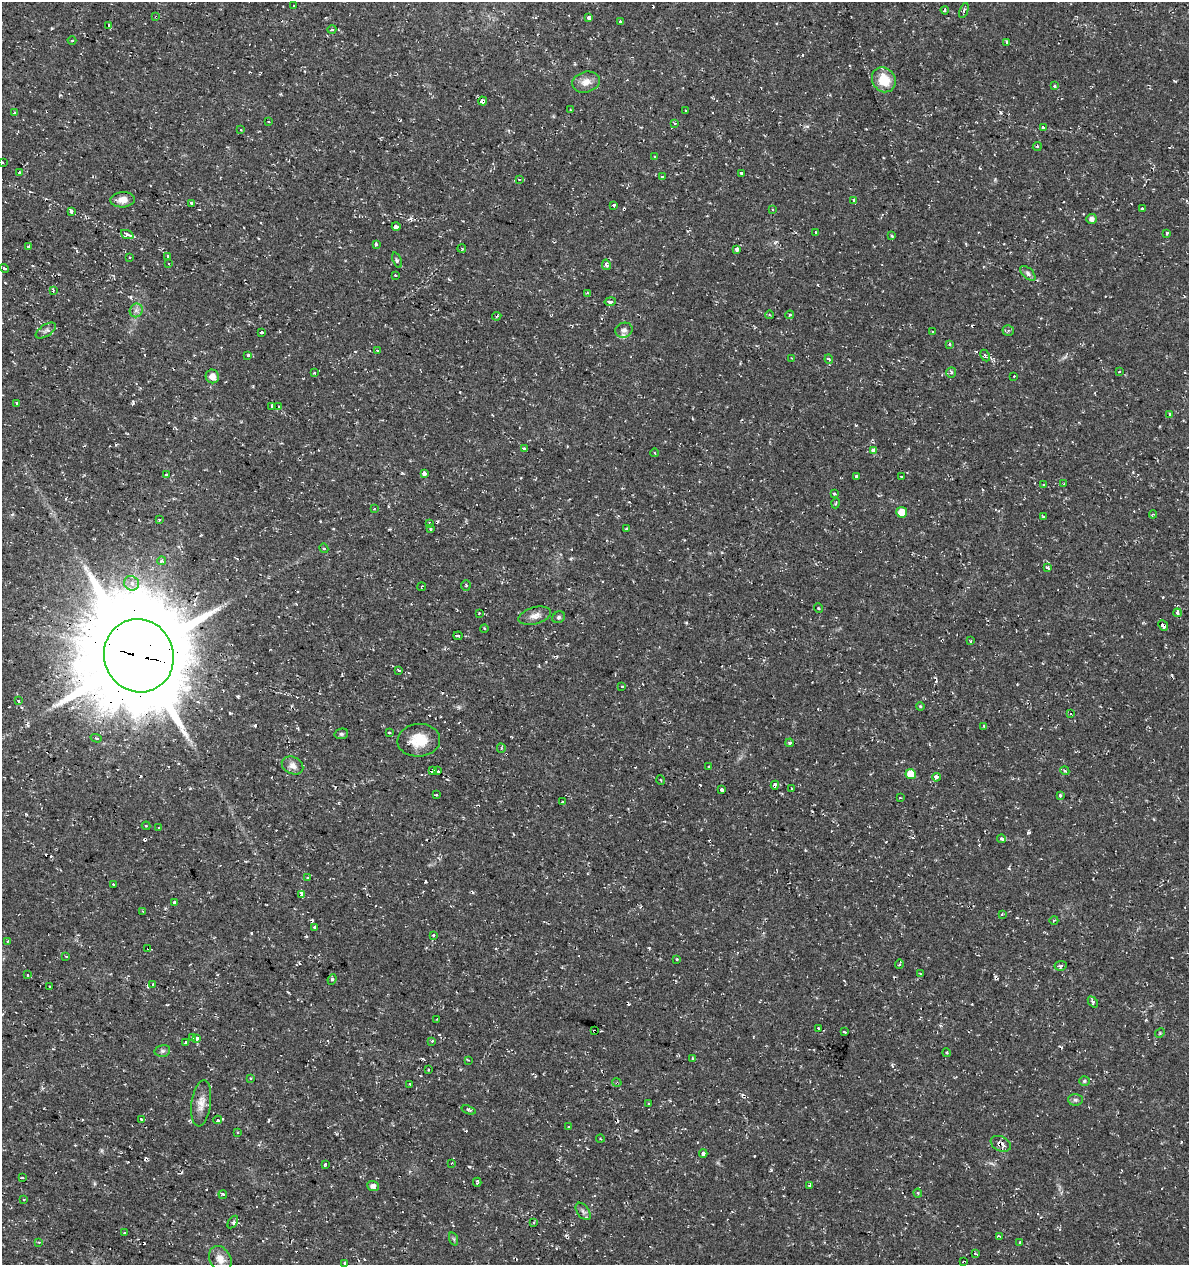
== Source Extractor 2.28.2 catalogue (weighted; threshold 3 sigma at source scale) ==
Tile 11 of 4 x 4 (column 3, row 3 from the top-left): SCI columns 2655-3841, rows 1264-2526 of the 5249 x 5063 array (HDU 1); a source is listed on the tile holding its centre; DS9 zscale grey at full resolution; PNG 1191 x 1267 px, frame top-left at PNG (2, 2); each listed source drawn as its Kron ellipse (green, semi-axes under 4 px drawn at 4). Shown black and unused: <1% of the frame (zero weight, under 2 of 3 exposures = <1% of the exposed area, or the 3 px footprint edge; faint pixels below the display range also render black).
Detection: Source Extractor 2.28.2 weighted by HDU 2 'WHT'; one run over the whole footprint, this tile lists its part. Background 0.0333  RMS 0.0042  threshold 0.0187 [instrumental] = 3 sigma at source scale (4.5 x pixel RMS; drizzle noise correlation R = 1.50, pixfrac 1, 0.0396/0.0396 arcsec/px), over >= 5 px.
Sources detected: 277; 1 too faint to see at this stretch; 1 inside a brighter object's white glare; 58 cosmic-ray / hot-pixel residue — neither listed nor drawn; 1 inside a brighter listed object's ellipse — not listed separately; the other 216 listed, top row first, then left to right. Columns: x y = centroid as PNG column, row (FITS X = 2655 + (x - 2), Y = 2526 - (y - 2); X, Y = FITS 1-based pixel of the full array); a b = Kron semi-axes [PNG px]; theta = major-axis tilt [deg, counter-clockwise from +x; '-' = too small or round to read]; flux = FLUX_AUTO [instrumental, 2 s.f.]
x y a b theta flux
294 6 3 2 - 0.47
945 10 4 3 - 0.7
964 10 8 3 69 0.88
156 17 4 2 - 0.37
589 18 3 3 - 8
620 22 3 3 - 1.3
109 26 4 3 - 9.6
332 29 4 3 - 0.46
72 40 4 3 - 0.46
1006 42 3 3 - 2.1
884 80 13 11 -54 9.2
586 82 14 10 16 3.8
1054 86 4 3 - 0.43
483 101 4 3 - 45
570 110 2 2 - 0.34
686 110 3 2 - 0.42
14 112 3 3 - 0.64
269 122 3 2 - 0.43
675 123 4 3 - 0.52
1043 127 4 3 - 7.5
241 130 4 3 - 0.34
1037 146 5 3 - 0.43
655 157 3 3 - 0.57
2 162 3 2 - 0.49
20 173 3 3 - 1.2
741 173 3 3 - 4
662 176 4 3 - 0.7
519 179 4 3 - 0.5
122 200 12 7 5 3.8
854 200 4 3 - 1.4
191 204 3 3 - 1.1
614 205 3 3 - 0.81
772 209 3 2 - 0.3
1142 209 3 3 - 0.77
71 211 4 3 - 3.6
1091 219 5 5 - 1.8
396 226 4 3 - 14
816 233 3 3 - 1.8
1167 233 3 3 - 2.7
127 234 6 3 -22 2.9
892 236 4 2 - 0.35
376 244 3 3 - 1.4
28 247 3 3 - 1.8
462 248 4 4 - 0.74
737 249 4 3 - 4
168 256 4 3 - 2.5
129 258 3 3 - 0.72
397 260 8 3 -69 0.79
169 264 2 2 - 0.29
606 265 5 4 - 1.4
5 268 5 3 - 1.5
1028 273 9 5 -44 1.1
395 275 3 2 - 0.35
53 290 3 3 - 1
588 293 3 3 - 0.55
610 302 5 4 - 1.2
136 310 7 6 - 1.3
769 315 4 3 - 0.44
790 315 4 4 - 0.51
497 316 5 3 - 0.6
46 330 11 6 33 1.4
624 330 9 7 19 1.6
1008 330 5 5 - 0.82
932 331 3 3 - 0.7
261 332 4 3 - 2.2
949 344 3 3 - 0.58
378 351 3 3 - 3.3
248 356 3 3 - 1.7
985 356 6 4 -63 0.71
792 358 3 3 - 0.34
829 359 5 4 - 0.64
951 372 5 5 - 0.75
1119 372 2 2 - 0.35
314 373 3 3 - 0.6
212 376 7 6 - 3.3
1014 376 2 2 - 0.37
17 404 3 3 - 1.4
272 406 3 3 - 0.59
279 407 3 3 - 1.5
1170 415 4 3 - 1.7
524 448 4 3 - 2
873 450 4 3 - 2.4
655 453 4 3 - 0.34
424 473 4 3 - 11
166 474 3 3 - 2.4
902 476 3 3 - 2.1
856 477 4 3 - 1.3
1044 484 4 2 - 0.35
1064 484 3 2 - 0.4
834 493 3 3 - 1.4
836 503 5 3 - 0.44
374 509 3 3 - 0.4
902 512 5 5 - 7.5
1153 514 4 4 - 0.43
1044 517 3 3 - 1.4
159 519 3 3 - 1.5
429 523 3 3 - 0.96
431 528 3 3 - 0.55
626 528 3 2 - 0.45
324 548 5 4 - 0.62
162 561 4 4 - 1.6
1048 567 3 3 - 1.5
131 583 8 7 - 2.4
466 586 5 4 - 0.59
422 587 4 2 - 0.39
818 608 5 3 - 0.4
479 613 2 2 - 0.25
1177 613 4 4 - 1.6
535 616 17 8 16 2.9
559 617 7 5 31 0.82
1163 625 6 4 -47 2.5
484 628 4 3 - 0.38
458 636 4 3 - 1.7
971 641 3 3 - 0.93
139 656 37 34 -67 7200
399 670 4 3 - 1.3
622 687 3 3 - 1.5
19 701 3 3 - 1
920 706 4 3 - 0.39
1071 713 3 2 - 0.85
984 726 4 3 - 0.45
389 733 3 3 - 0.79
341 734 7 5 13 0.78
96 738 6 3 -17 0.63
419 740 21 16 5 9
790 743 4 3 - 0.72
501 748 4 3 - 0.47
293 765 11 8 -27 2.7
708 767 3 3 - 1.2
432 771 4 3 - 1.7
438 771 3 2 - 1.9
1065 771 4 3 - 0.47
911 774 5 5 - 7.7
936 777 4 3 - 3
661 780 5 3 - 0.34
775 785 4 3 - 2.9
792 789 3 2 - 0.3
722 790 3 3 - 4.8
436 795 3 2 - 0.54
1060 795 4 4 - 0.49
900 798 3 2 - 0.27
562 802 3 3 - 0.46
146 826 4 4 - 0.41
159 828 3 3 - 0.41
1002 839 4 3 - 1.1
307 878 3 3 - 0.62
113 884 3 3 - 0.91
301 895 3 3 - 64
174 903 3 3 - 2.4
143 911 3 2 - 0.57
1002 914 4 3 - 0.61
1054 920 4 3 - 0.43
315 927 4 3 - 1.6
434 935 3 3 - 0.72
7 941 3 3 - 0.41
148 948 3 3 - 1
66 956 3 2 - 0.54
677 959 4 2 - 0.31
899 964 5 2 - 0.54
1061 966 6 4 9 0.84
920 974 3 3 - 0.36
27 975 3 3 - 1.1
332 979 5 4 - 0.69
153 984 3 3 - 0.74
50 987 3 2 - 0.54
1093 1002 6 4 -48 0.82
437 1019 3 2 - 0.34
818 1028 3 3 - 0.5
594 1031 3 2 - 0.44
845 1032 3 2 - 0.39
1160 1033 5 4 - 0.46
193 1037 3 3 - 1.3
197 1038 3 3 - 2.1
432 1041 3 3 - 0.46
185 1042 4 3 - 1.1
162 1051 8 5 14 0.94
947 1053 4 3 - 0.47
692 1058 4 3 - 0.36
468 1060 3 2 - 0.39
428 1070 2 2 - 0.4
250 1078 3 3 - 0.54
1084 1081 5 4 - 0.62
617 1083 5 3 - 0.43
410 1084 3 3 - 1.3
1075 1100 7 5 -2 0.93
201 1103 23 9 82 4.2
649 1103 3 3 - 0.89
469 1110 7 4 -20 0.77
141 1119 3 3 - 1
218 1120 4 4 - 0.79
568 1127 3 2 - 0.45
237 1133 3 3 - 1
600 1139 4 3 - 0.35
1001 1144 11 7 -25 2.6
703 1153 4 3 - 1.8
451 1163 3 2 - 0.31
325 1164 4 3 - 0.67
22 1178 4 2 - 0.36
477 1182 4 3 - 0.75
810 1185 3 3 - 1.2
373 1186 6 5 - 1.5
918 1193 4 4 - 0.48
223 1194 4 3 - 0.77
24 1200 3 2 - 0.55
583 1211 10 6 -52 1.3
233 1222 7 4 56 0.87
534 1222 3 3 - 0.89
125 1233 3 3 - 1.1
1000 1236 3 3 - 1.6
454 1239 7 4 -71 0.63
39 1242 4 3 - 0.52
1020 1242 3 3 - 0.43
975 1254 3 3 - 0.67
220 1259 14 10 -59 4.6
964 1262 3 2 - 0.54
344 1264 3 3 - 1.6
Overlapping masked pixels (flux is a lower limit): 11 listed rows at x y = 156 17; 483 101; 1163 625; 139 656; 432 771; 775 785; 148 948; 594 1031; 617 1083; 1001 1144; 964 1262
Isophote crosses this tile's border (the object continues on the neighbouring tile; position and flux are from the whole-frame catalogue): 2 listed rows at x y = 2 162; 344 1264
Unlisted compact peaks at least as high as the median listed source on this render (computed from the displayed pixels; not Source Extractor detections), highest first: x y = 1028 833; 771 1170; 133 403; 1001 112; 469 1167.